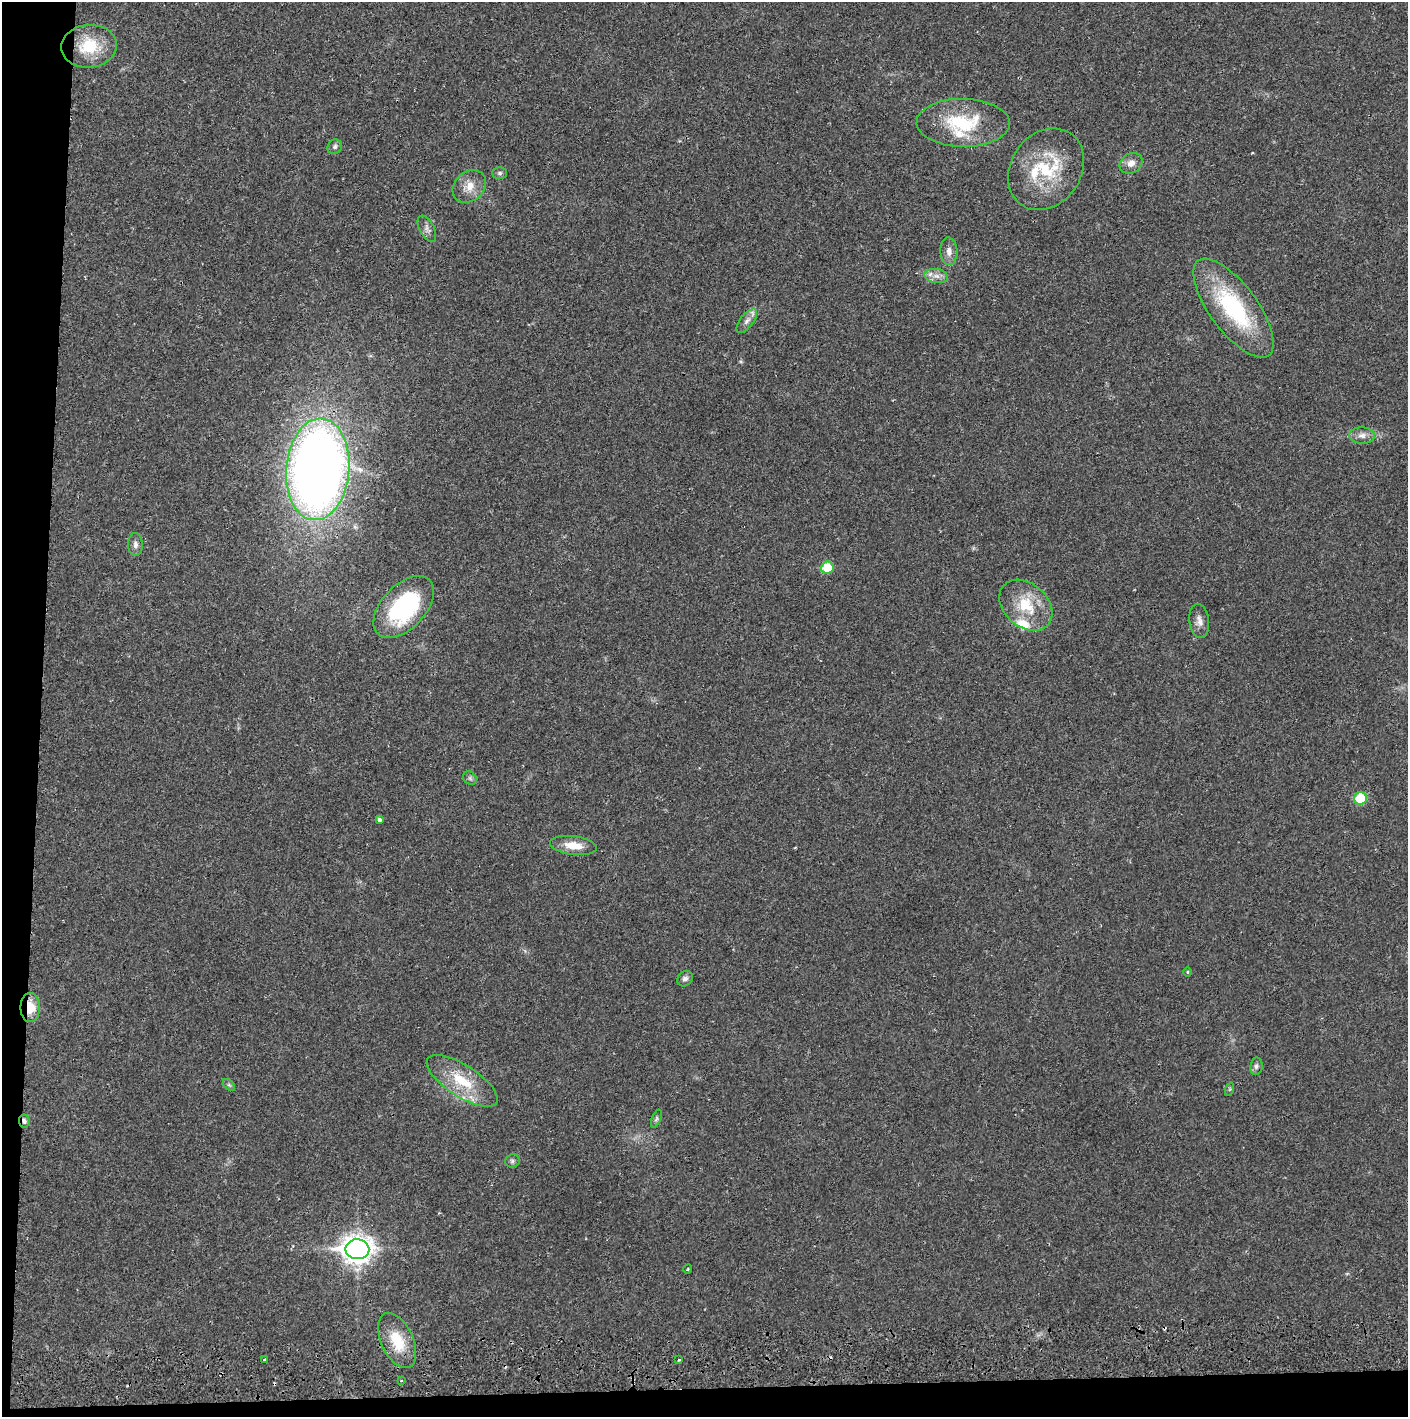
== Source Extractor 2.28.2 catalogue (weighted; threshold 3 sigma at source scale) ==
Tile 7 of 3 x 3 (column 1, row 3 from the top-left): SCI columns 5-1410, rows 57-1471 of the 4228 x 4361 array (HDU 1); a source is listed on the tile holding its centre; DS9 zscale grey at full resolution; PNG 1410 x 1419 px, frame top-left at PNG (2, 2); each listed source drawn as its Kron ellipse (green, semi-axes under 4 px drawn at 4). Shown black and unused: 5% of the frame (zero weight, under 2 of 3 exposures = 3% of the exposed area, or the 3 px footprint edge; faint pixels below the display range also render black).
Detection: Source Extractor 2.28.2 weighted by HDU 2 'WHT'; one run over the whole footprint, this tile lists its part. Background 0.0212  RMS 0.0035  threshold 0.0156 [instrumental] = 3 sigma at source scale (4.5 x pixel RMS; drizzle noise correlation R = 1.50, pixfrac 1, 0.05/0.05 arcsec/px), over >= 5 px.
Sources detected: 47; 4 cosmic-ray / hot-pixel residue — neither listed nor drawn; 4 inside a brighter listed object's ellipse — not listed separately; the other 39 listed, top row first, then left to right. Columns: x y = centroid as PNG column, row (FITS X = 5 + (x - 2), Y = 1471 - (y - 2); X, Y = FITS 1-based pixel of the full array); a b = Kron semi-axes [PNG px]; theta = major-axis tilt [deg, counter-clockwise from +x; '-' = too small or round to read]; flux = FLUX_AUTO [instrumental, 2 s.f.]
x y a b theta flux
89 46 28 21 5 13
963 123 46 24 -1 22
335 147 7 6 - 0.99
1131 163 12 9 30 2.7
1046 169 43 35 55 24
500 173 7 5 0 0.79
469 186 18 14 43 4.8
427 229 14 7 -62 1.7
949 251 14 8 -87 2.3
936 276 12 7 -7 2.1
1233 308 59 23 -53 38
747 321 14 6 52 1.9
1362 435 13 8 -2 2.1
318 469 51 31 85 330
135 544 11 7 -89 1.5
827 568 6 6 - 10
1026 605 30 21 -41 13
404 607 37 21 47 41
1199 621 17 10 -83 2.4
470 778 7 6 - 0.77
1361 798 6 6 - 13
379 820 4 4 - 1.3
573 845 23 9 -7 5.3
1187 972 5 3 - 0.34
685 979 8 7 - 1.2
30 1007 14 10 -89 6.1
1256 1066 8 6 80 1
462 1081 41 16 -33 14
229 1085 7 4 -44 0.69
1230 1089 7 4 71 0.48
656 1119 9 4 68 0.73
24 1121 7 5 -82 1.1
512 1161 7 6 - 0.87
357 1249 12 10 -2 400
688 1269 5 3 - 0.31
397 1340 29 16 -65 11
265 1360 3 3 - 0.41
679 1360 3 2 - 0.37
401 1381 3 2 - 0.31
Overlapping masked pixels (flux is a lower limit): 2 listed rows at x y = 30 1007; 24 1121